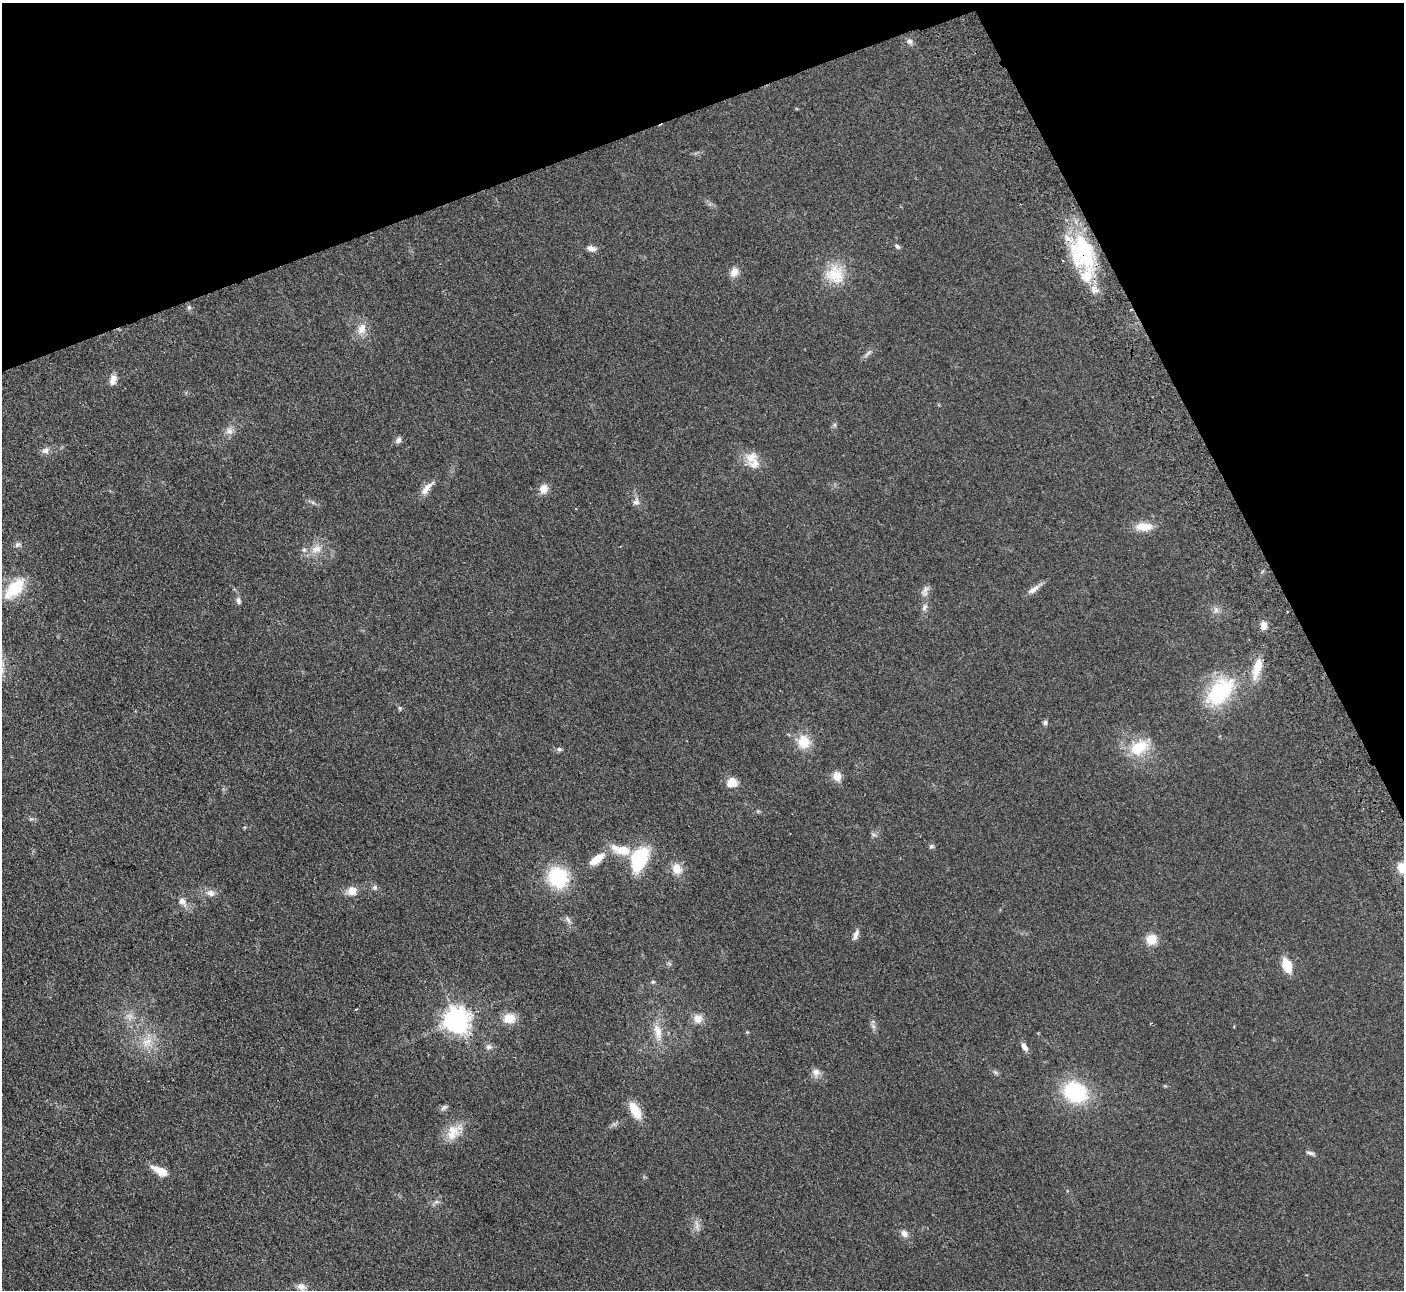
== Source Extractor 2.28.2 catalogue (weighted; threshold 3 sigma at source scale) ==
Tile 3 of 4 x 4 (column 3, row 1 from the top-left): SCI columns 2858-4259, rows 4048-5335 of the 5715 x 5648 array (HDU 1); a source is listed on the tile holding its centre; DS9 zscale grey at full resolution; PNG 1406 x 1292 px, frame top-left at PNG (2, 3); no overlay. Shown black and unused: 20% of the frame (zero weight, under 2 of 3 exposures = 3% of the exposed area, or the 3 px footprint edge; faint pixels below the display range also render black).
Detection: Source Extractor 2.28.2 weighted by HDU 2 'WHT'; one run over the whole footprint, this tile lists its part. Background 0.0949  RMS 0.0097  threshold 0.0439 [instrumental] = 3 sigma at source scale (4.5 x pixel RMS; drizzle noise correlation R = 1.50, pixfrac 1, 0.05/0.05 arcsec/px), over >= 5 px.
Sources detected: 84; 1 too faint to see at this stretch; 1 inside a brighter object's white glare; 2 cosmic-ray / hot-pixel residue — not listed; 6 inside a brighter listed object's ellipse — not listed separately; the other 74 listed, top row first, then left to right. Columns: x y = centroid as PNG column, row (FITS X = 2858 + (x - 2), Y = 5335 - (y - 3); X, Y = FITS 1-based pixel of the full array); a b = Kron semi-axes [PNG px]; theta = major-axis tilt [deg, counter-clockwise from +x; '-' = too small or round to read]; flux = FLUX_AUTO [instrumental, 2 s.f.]
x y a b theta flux
909 41 9 7 -38 3.3
897 246 7 5 -44 2.3
591 248 11 6 -13 5.2
1082 253 47 29 -71 82
734 272 12 9 64 7.3
835 274 27 25 -62 28
189 307 7 6 - 1.9
362 329 17 11 68 10
868 353 17 4 47 3
113 378 10 9 - 5.6
835 425 7 4 -71 1.4
229 431 10 10 - 5.1
398 440 8 6 53 3.5
45 450 11 8 27 4.4
751 458 19 15 47 13
427 488 24 8 49 8.5
543 489 13 10 73 7.3
636 502 11 8 74 4.2
313 503 7 4 -20 1.9
1144 526 19 10 0 15
18 544 9 6 32 2.6
316 549 14 11 30 10
15 588 27 14 47 36
1034 589 21 6 35 6.1
925 591 15 8 70 5.1
238 600 10 6 -80 3
924 607 11 6 65 3.5
1216 609 9 6 76 3.6
1263 625 8 7 - 6.7
1257 668 31 10 75 18
1220 691 39 22 47 69
400 708 5 5 - 1.5
1045 722 7 5 89 2
804 742 16 14 -73 19
1139 747 25 16 31 30
559 749 8 5 -9 2
837 776 5 5 - 38
730 783 15 11 66 8.4
874 835 8 4 -19 1.5
931 846 7 5 3 1.7
621 850 25 11 -12 21
597 859 19 9 38 15
639 860 22 14 74 70
1402 868 10 8 -70 12
677 869 14 12 -61 11
558 877 20 18 -61 61
375 887 7 6 - 2.3
352 891 9 8 - 12
211 893 11 9 -10 5.4
182 901 13 8 -55 5.8
568 920 11 4 -50 2.7
856 935 14 6 69 4.2
1151 939 14 13 - 12
1287 965 14 8 -69 22
653 982 5 4 - 1.2
130 1016 9 8 - 5
509 1018 17 13 9 12
698 1019 12 11 - 7.6
457 1020 8 8 - 880
658 1032 25 10 -77 14
147 1042 19 10 33 12
489 1047 9 7 -6 3.2
1024 1047 11 6 -60 4.7
816 1072 11 9 -24 5.3
995 1072 7 4 -19 1.7
1075 1092 21 18 -30 78
444 1107 11 6 32 2.6
634 1108 15 11 -61 15
454 1132 26 16 49 18
1310 1153 12 4 -11 2.4
160 1171 20 9 -31 13
436 1202 7 6 - 2.5
904 1233 10 7 -47 4.7
301 1286 12 9 -17 5.7
Overlapping masked pixels (flux is a lower limit): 1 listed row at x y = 1082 253
Isophote crosses this tile's border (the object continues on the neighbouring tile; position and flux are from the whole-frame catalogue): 1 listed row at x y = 1402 868